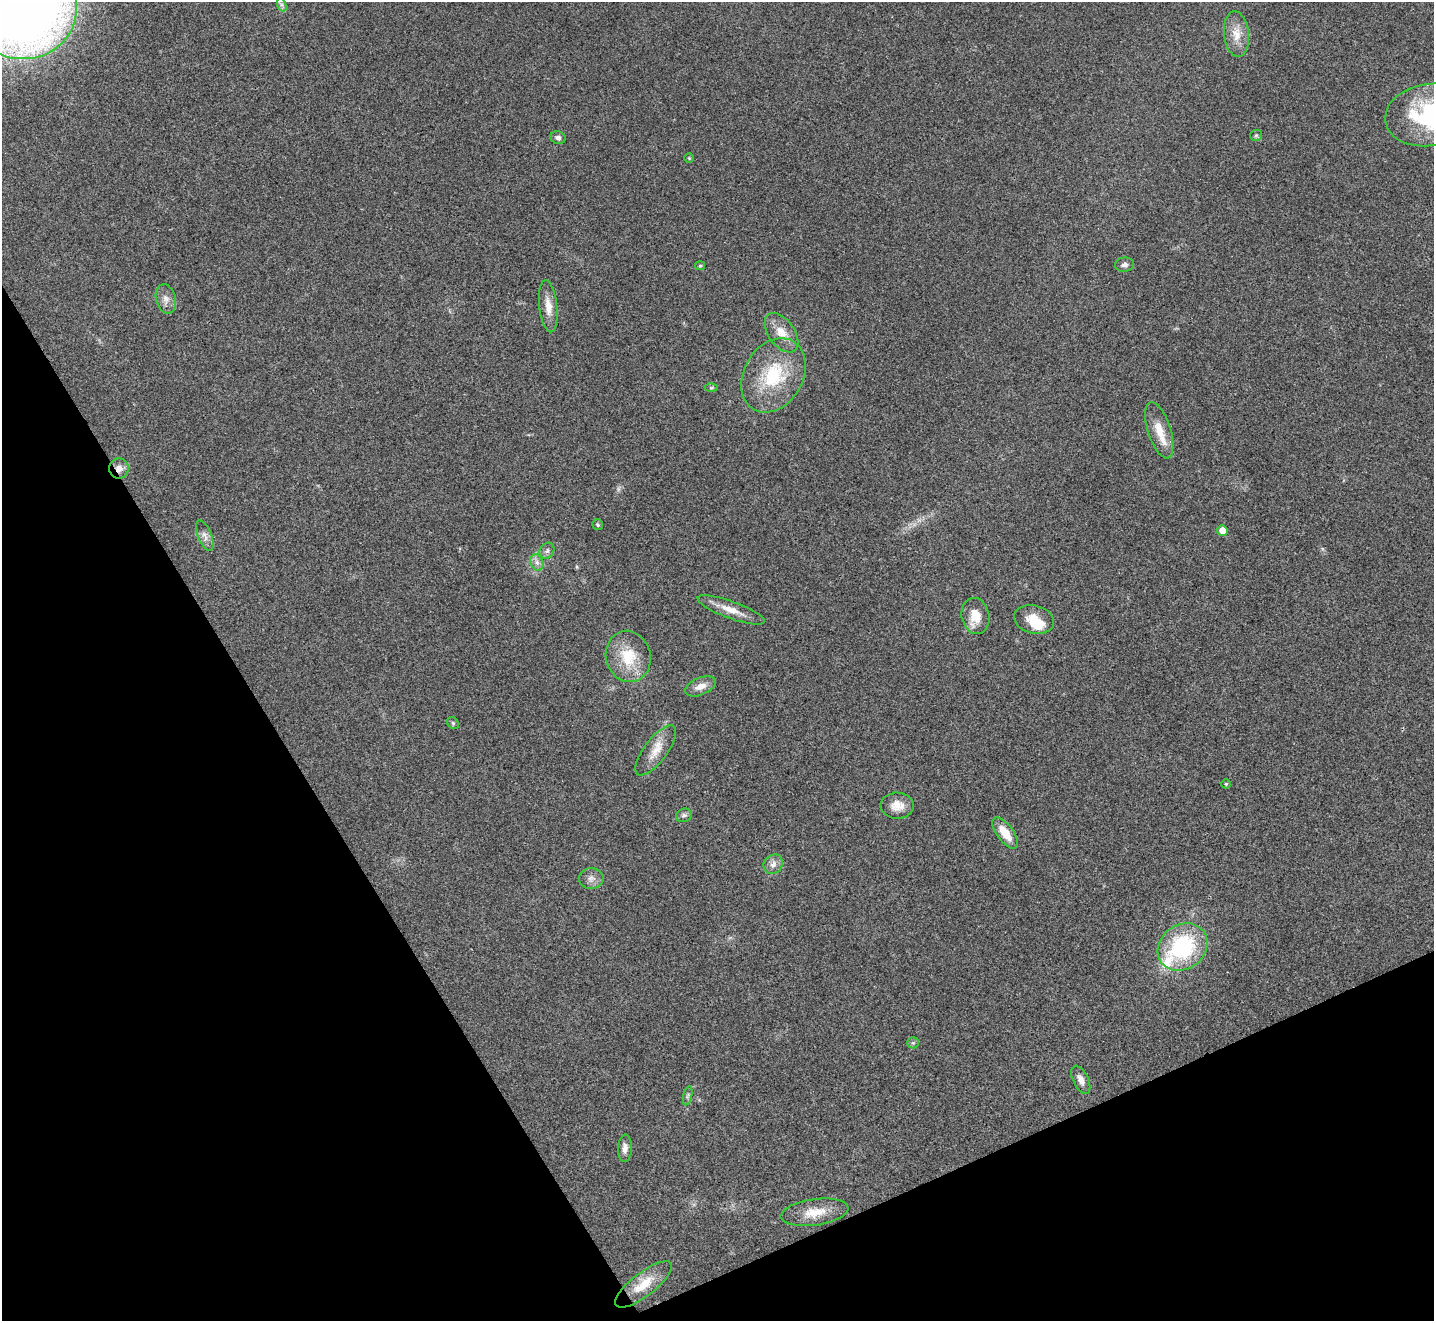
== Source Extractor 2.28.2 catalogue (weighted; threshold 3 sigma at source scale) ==
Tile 14 of 4 x 4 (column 2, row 4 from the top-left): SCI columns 1438-2869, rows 291-1609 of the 5735 x 5724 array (HDU 1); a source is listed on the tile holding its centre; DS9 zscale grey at full resolution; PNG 1436 x 1323 px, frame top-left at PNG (2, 2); each listed source drawn as its Kron ellipse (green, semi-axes under 4 px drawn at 4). Shown black and unused: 25% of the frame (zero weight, under 3 of 4 exposures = <1% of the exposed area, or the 3 px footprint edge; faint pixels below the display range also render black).
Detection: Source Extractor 2.28.2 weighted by HDU 2 'WHT'; one run over the whole footprint, this tile lists its part. Background 0.0205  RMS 0.0043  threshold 0.0191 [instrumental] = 3 sigma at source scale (4.5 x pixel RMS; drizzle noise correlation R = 1.50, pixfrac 1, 0.05/0.05 arcsec/px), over >= 5 px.
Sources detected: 45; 2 inside a brighter object's white glare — neither listed nor drawn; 2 inside a brighter listed object's ellipse — not listed separately; the other 41 listed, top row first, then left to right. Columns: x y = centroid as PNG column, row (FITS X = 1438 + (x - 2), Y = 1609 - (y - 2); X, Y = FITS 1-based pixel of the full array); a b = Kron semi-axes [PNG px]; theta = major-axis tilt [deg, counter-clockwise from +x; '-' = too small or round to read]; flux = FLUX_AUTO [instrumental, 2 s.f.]
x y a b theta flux
282 5 7 4 -71 1.1
24 8 53 51 8 570
1236 34 23 12 -84 6.6
1429 115 44 31 9 48
1256 135 6 5 - 0.75
558 138 7 6 - 1.5
689 158 5 5 - 0.49
1124 265 9 7 5 1.5
700 266 5 4 - 0.49
166 299 15 10 -76 3.1
548 306 26 9 -84 5.4
782 333 22 13 -54 6.7
773 375 39 29 60 28
711 388 6 4 1 0.61
1159 430 29 11 -72 7.8
119 468 10 10 - 3
598 525 5 5 - 0.73
1222 530 5 5 - 3.9
205 536 16 6 -68 2.2
547 551 8 7 - 1.4
537 562 8 6 -70 1.8
731 610 35 8 -20 6.2
975 616 18 14 -77 7.2
1034 620 20 14 -14 7.7
628 656 26 22 -76 14
700 686 16 8 23 3.7
453 723 6 5 - 0.75
656 750 30 11 53 6.8
1226 784 5 4 - 0.5
897 806 17 13 -1 5.2
684 815 8 6 23 1.2
1005 833 18 8 -54 7.8
773 864 10 9 - 2.3
591 878 12 10 0 2.7
1182 947 26 22 38 41
913 1043 6 5 - 0.75
1081 1080 15 7 -64 3
688 1096 10 4 76 0.91
625 1148 14 7 88 2.6
815 1212 34 13 8 9
644 1284 34 11 38 8.9
Overlapping masked pixels (flux is a lower limit): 1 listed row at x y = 119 468
Isophote crosses this tile's border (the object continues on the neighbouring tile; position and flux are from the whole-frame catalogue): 2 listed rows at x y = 24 8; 1429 115